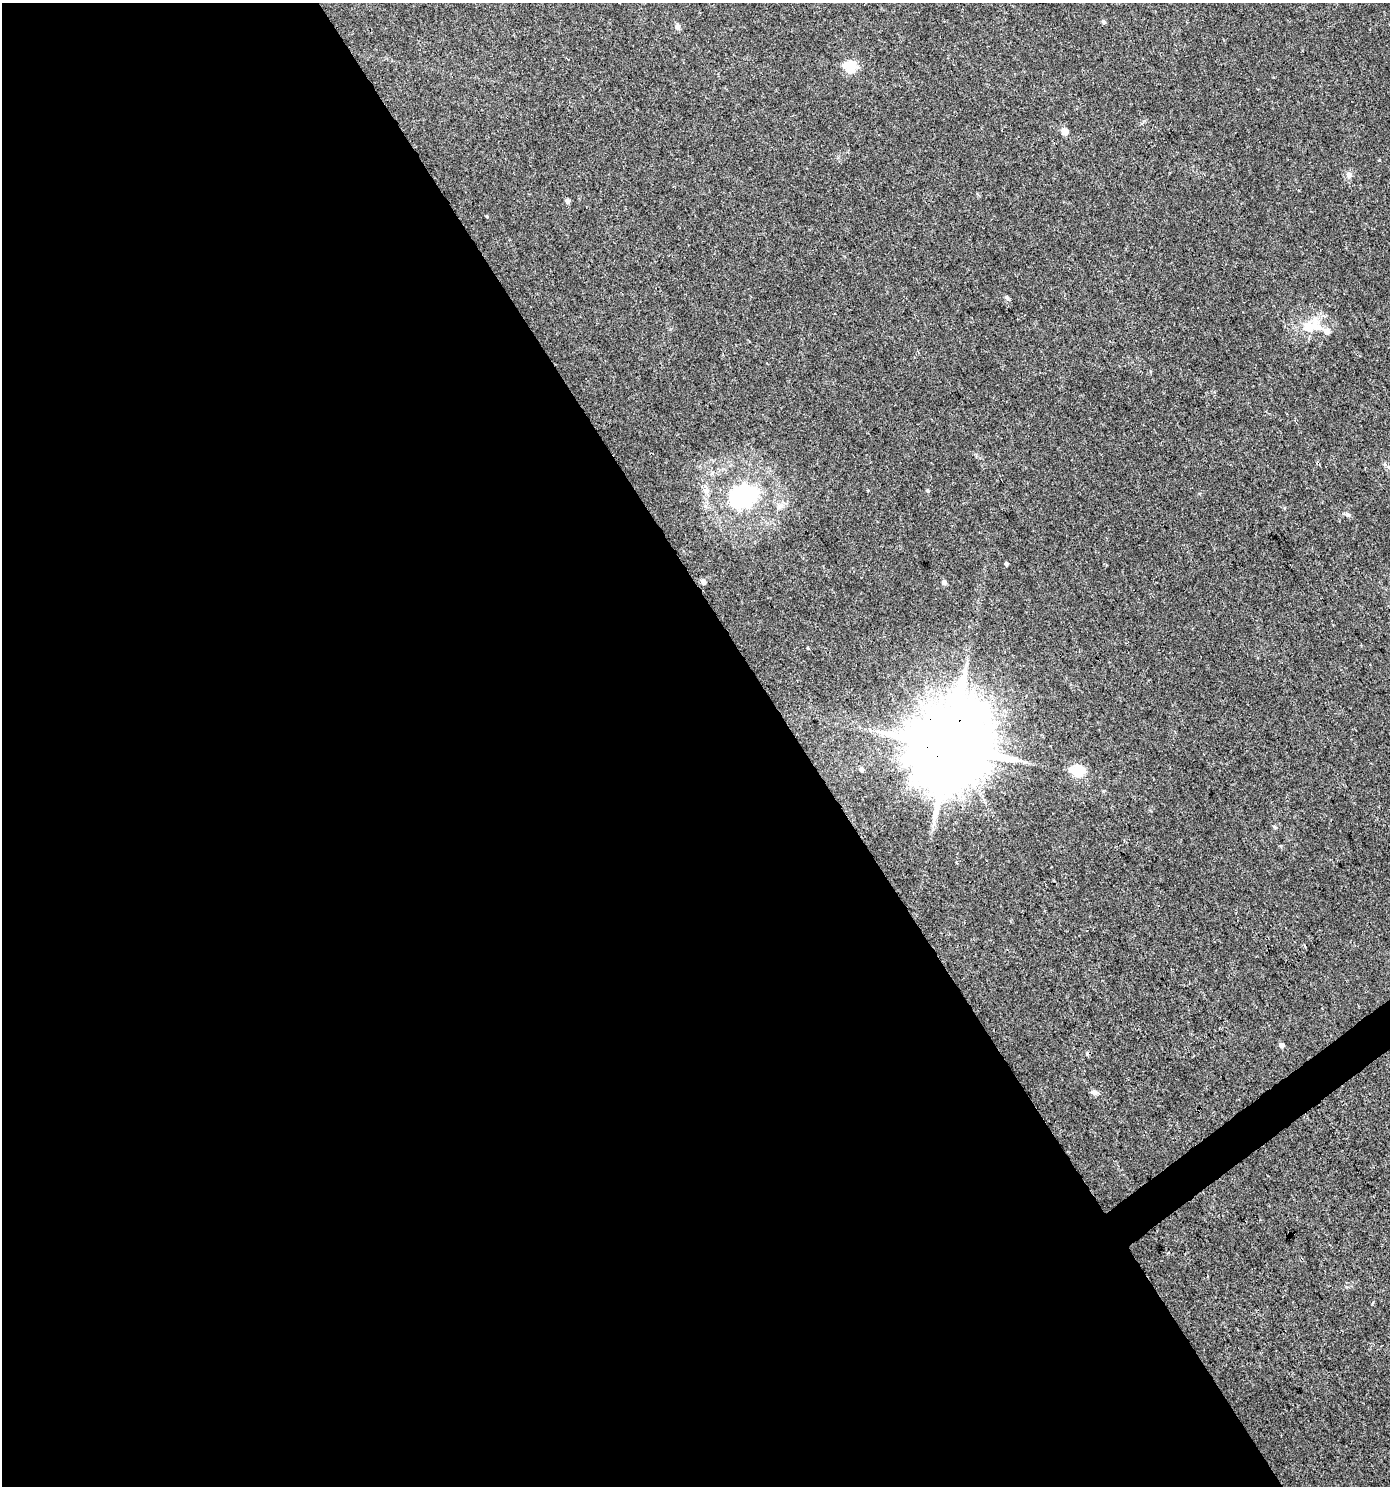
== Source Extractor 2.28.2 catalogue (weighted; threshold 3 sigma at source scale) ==
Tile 9 of 4 x 4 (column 1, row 3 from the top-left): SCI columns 190-1577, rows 1485-2968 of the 5869 x 5943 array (HDU 1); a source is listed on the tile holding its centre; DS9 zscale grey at full resolution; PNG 1392 x 1488 px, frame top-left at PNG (2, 3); no overlay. Shown black and unused: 58% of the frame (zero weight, under 3 of 4 exposures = <1% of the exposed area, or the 3 px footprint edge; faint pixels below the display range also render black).
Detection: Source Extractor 2.28.2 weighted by HDU 2 'WHT'; one run over the whole footprint, this tile lists its part. Background 0.0333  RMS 0.0033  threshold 0.015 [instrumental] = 3 sigma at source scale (4.5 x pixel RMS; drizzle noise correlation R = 1.50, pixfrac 1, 0.0396/0.0396 arcsec/px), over >= 5 px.
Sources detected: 22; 1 inside a brighter listed object's ellipse — not listed separately; the other 21 listed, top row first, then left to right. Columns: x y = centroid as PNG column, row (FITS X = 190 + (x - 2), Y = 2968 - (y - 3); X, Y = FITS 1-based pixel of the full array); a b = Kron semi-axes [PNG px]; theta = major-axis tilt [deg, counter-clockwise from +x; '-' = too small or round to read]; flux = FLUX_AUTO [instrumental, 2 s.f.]
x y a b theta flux
1104 22 7 4 -28 0.52
678 27 7 6 - 1.3
850 66 6 6 - 26
1064 131 9 8 - 1.7
1349 175 9 8 - 1.5
568 201 5 5 - 1
487 216 5 3 - 0.28
1007 297 8 5 -63 0.62
1311 326 32 18 16 9.7
1389 467 7 4 -19 0.56
743 496 12 10 14 69
1348 515 6 4 -19 0.6
1006 564 4 4 - 0.78
703 582 6 5 - 1.2
944 582 5 5 - 1.2
808 648 4 3 - 0.3
949 746 23 21 73 4600
862 769 6 5 - 0.82
1078 771 6 6 - 31
1281 1045 5 5 - 1.3
1094 1092 10 6 -1 1
Overlapping masked pixels (flux is a lower limit): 1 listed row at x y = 949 746
Isophote crosses this tile's border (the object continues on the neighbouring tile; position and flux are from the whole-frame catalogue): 1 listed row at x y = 1389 467
Unlisted compact peaks at least as high as the median listed source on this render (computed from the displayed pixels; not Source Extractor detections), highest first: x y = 928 491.